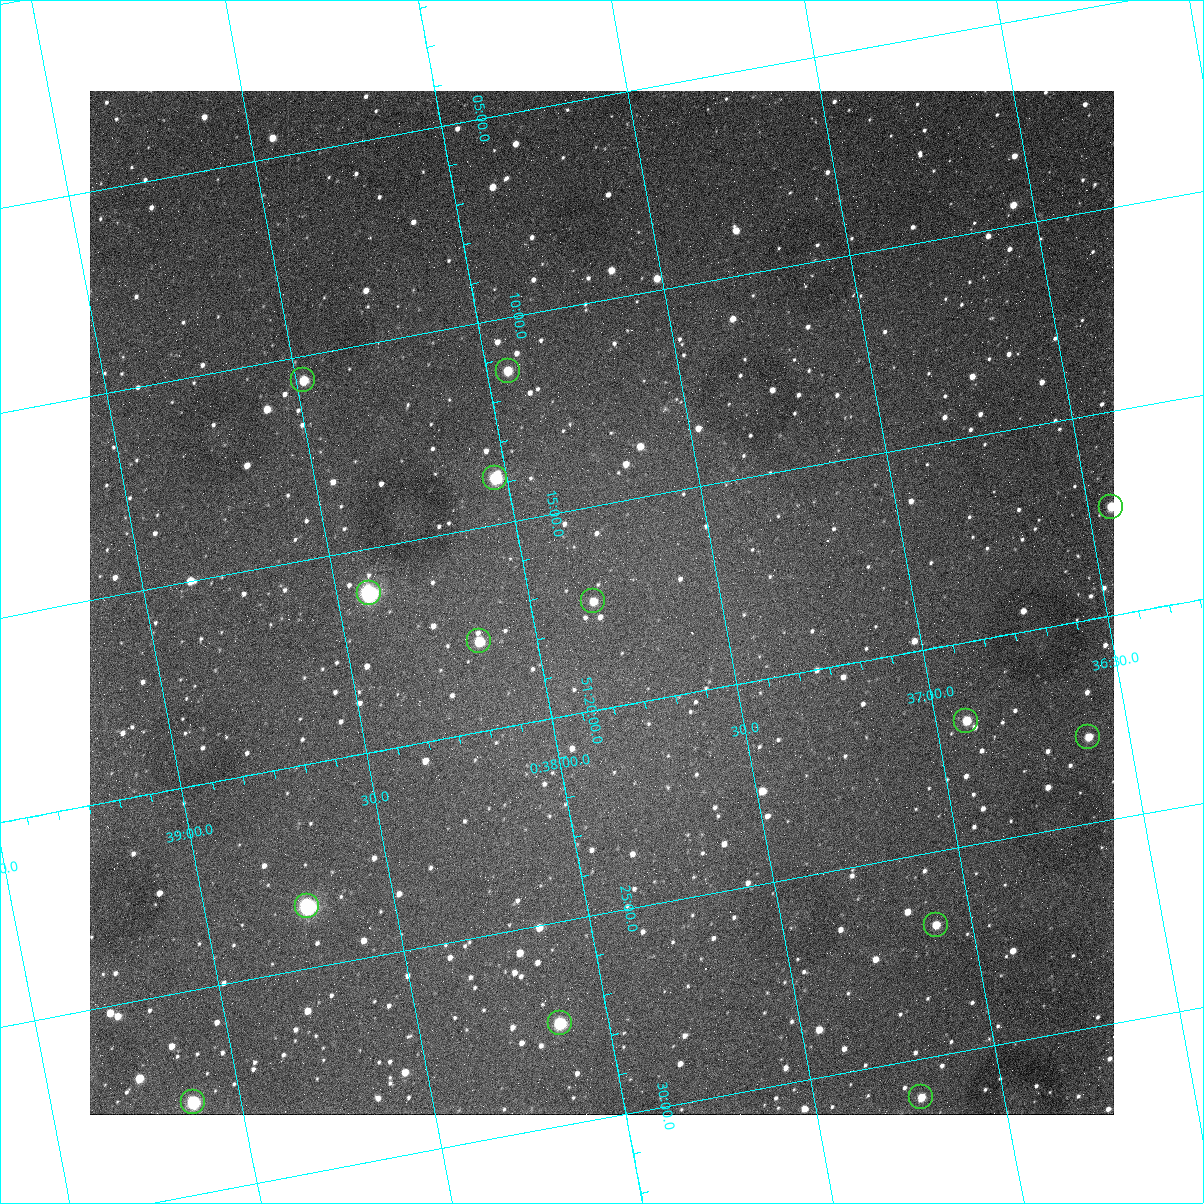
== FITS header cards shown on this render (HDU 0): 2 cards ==
NAXIS1  =                 1024
NAXIS2  =                 1024

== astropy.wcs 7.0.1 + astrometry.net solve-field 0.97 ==
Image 1024 x 1024 px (HDU 0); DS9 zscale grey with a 90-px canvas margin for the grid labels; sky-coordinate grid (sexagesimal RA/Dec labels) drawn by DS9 from the SOLVED WCS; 14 Tycho-2 reference stars matched to detected sources circled (green)
Header WCS: none
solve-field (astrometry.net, Tycho-2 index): SOLVED blind (the file carries no WCS)
Solved WCS: RA---TAN-SIP/DEC--TAN-SIP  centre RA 00:37:49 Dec +51:17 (9.45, +51.29 deg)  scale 1.49 arcsec/px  FOV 25.5' x 25.5'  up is -169 deg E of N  parity flipped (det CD > 0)
(file carries no celestial WCS; the grid is the blind solution)
Tycho-2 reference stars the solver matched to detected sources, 14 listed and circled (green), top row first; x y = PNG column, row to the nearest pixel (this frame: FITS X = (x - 90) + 1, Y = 1024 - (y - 91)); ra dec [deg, ICRS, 3 dp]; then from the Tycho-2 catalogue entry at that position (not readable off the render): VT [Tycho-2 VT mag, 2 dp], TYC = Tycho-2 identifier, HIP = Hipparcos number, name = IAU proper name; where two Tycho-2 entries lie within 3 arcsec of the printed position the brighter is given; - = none
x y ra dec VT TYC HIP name
508 371 9.486 +51.188 10.87 3261-2086-1 - -
303 380 9.620 +51.177 10.71 3261-2090-1 - -
495 478 9.507 +51.231 9.24 3261-2068-1 - -
1111 507 9.110 +51.289 10.95 3261-2033-1 - -
369 593 9.604 +51.268 7.70 3261-1879-1 3018 -
593 601 9.459 +51.289 11.04 3261-1703-1 - -
479 641 9.538 +51.296 10.24 3261-1493-1 - -
966 721 9.229 +51.365 11.03 3261-2198-1 - -
1088 737 9.152 +51.381 11.06 3261-1519-1 - -
307 906 9.683 +51.391 7.88 3261-1837-1 - -
936 925 9.274 +51.446 10.91 3261-1253-1 - -
560 1023 9.532 +51.458 9.03 3261-1423-1 - -
921 1097 9.305 +51.516 11.13 3261-2117-1 - -
193 1102 9.782 +51.462 9.45 3261-1155-1 - -